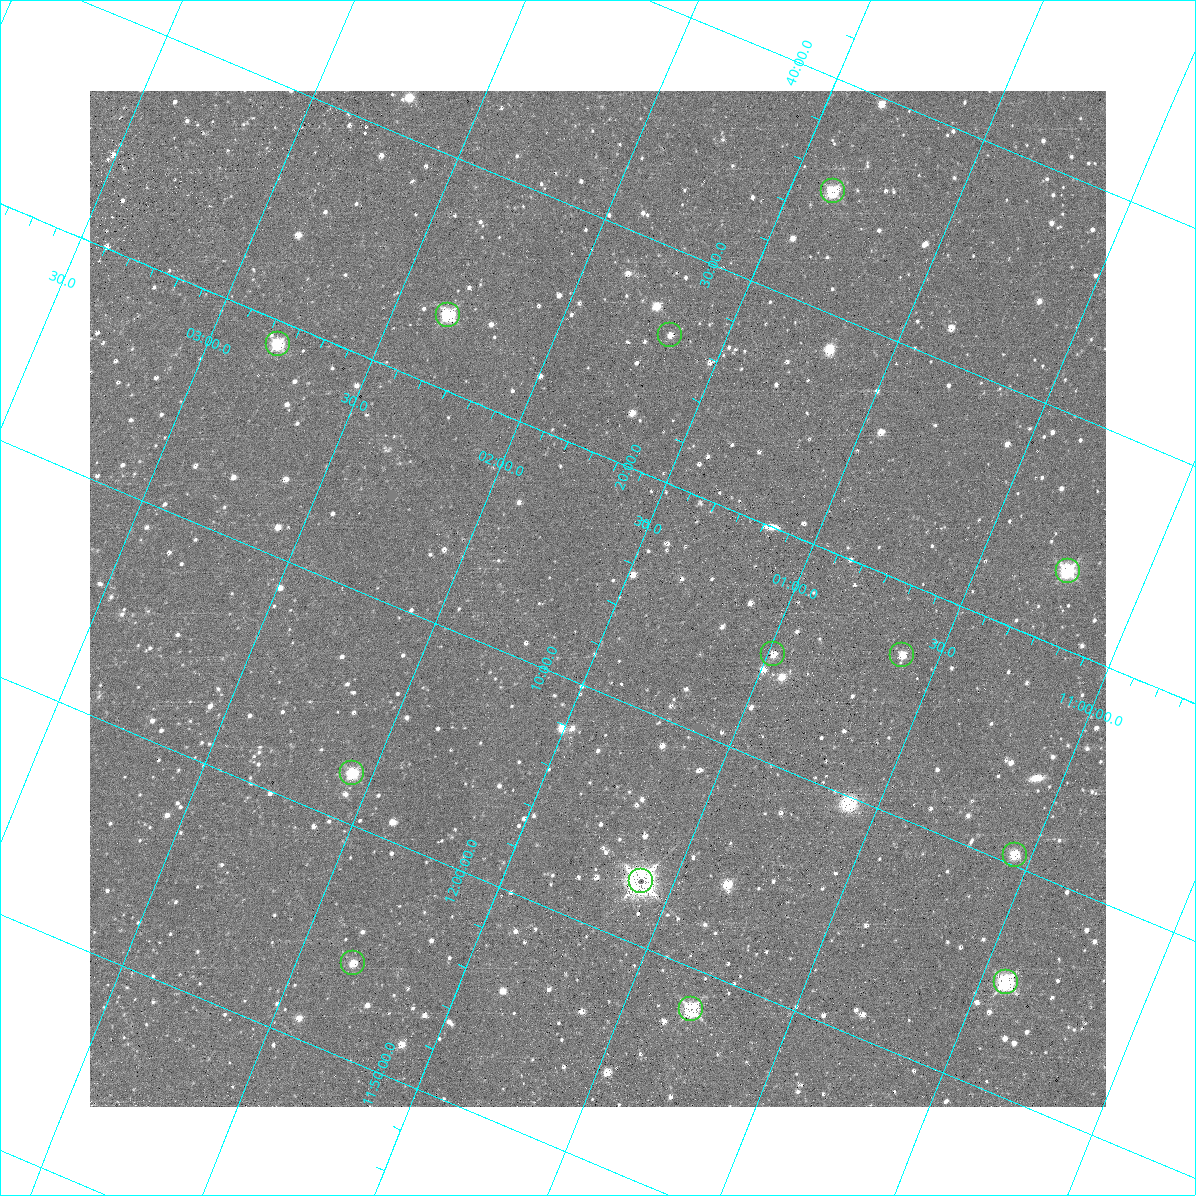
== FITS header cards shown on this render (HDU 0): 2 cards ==
NAXIS1  =                 1016 / length of data axis 1
NAXIS2  =                 1016 / length of data axis 2

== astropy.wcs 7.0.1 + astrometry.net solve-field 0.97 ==
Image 1016 x 1016 px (HDU 0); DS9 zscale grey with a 90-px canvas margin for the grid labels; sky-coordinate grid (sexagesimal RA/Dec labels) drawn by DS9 from the SOLVED WCS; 13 Tycho-2 reference stars matched to detected sources circled (green)
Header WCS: RA---SIN-SIP/DEC--SIN-SIP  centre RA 11:01:34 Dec +12:14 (165.39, +12.23 deg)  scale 2.76 arcsec/px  FOV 46.7' x 46.4'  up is +23 deg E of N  parity normal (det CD < 0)
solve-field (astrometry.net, Tycho-2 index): VERIFIED the header's WCS against the Tycho-2 star catalogue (verified at 3 index scales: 11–13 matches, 1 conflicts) and refined it, rather than solving blind
Solved WCS: RA---TAN-SIP/DEC--TAN-SIP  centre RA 11:01:33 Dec +12:14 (165.39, +12.23 deg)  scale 2.76 arcsec/px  FOV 46.7' x 46.4'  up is +23 deg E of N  parity normal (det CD < 0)
The solver's refit moves the header's centre by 1.6 arcsec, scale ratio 0.9998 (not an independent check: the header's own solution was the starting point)
Tycho-2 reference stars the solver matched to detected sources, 13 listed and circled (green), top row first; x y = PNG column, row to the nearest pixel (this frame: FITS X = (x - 90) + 1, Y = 1016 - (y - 91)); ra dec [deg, ICRS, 3 dp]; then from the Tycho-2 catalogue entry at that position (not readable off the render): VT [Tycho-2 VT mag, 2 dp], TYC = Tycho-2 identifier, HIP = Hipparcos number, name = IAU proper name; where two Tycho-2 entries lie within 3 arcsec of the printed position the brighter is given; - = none
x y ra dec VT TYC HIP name
833 191 165.343 +12.587 11.15 853-930-1 - -
448 315 165.584 +12.387 9.50 850-385-1 - -
670 335 165.417 +12.438 12.62 850-756-1 - -
278 344 165.698 +12.316 10.64 850-126-1 - -
1068 571 165.058 +12.389 10.01 850-483-1 - -
773 654 165.246 +12.245 11.91 850-776-1 - -
902 655 165.152 +12.282 11.69 850-136-1 - -
352 773 165.515 +12.036 11.40 850-991-1 - -
1015 855 165.012 +12.174 10.54 850-544-1 - -
641 881 165.274 +12.046 8.04 850-415-1 53859 -
353 963 165.458 +11.903 12.11 850-87-1 - -
1006 982 164.981 +12.082 10.08 850-16-1 - -
691 1009 165.200 +11.970 8.22 850-1047-1 53829 -